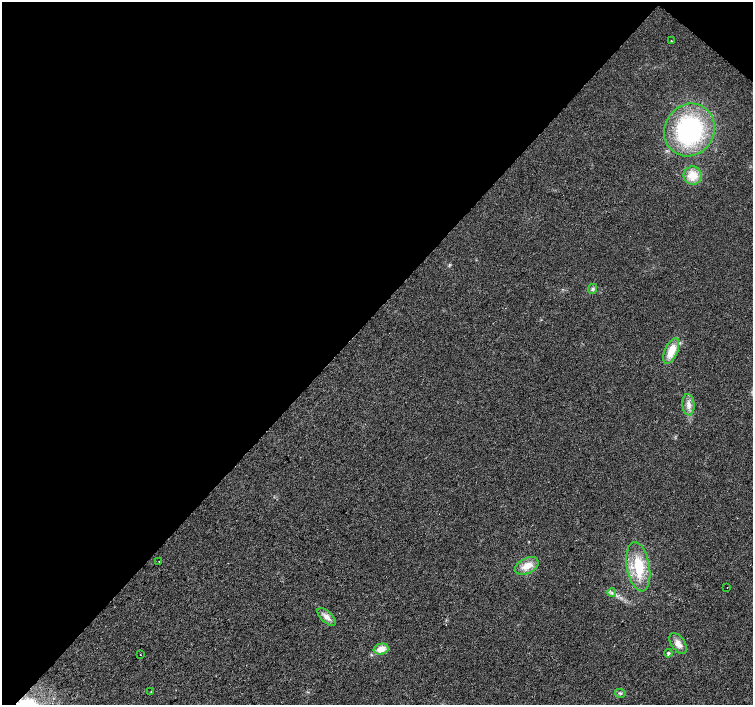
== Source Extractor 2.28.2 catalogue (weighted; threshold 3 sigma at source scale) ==
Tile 2 of 4 x 4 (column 2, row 1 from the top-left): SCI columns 1507-3008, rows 4454-5859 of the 6013 x 6028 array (HDU 1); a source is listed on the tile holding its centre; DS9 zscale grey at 2 x 2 block average (1 PNG px = mean of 2 x 2 image px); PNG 755 x 707 px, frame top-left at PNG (2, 2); each listed source drawn as its Kron ellipse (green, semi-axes under 4 px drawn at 4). Shown black and unused: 46% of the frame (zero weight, under 2 of 3 exposures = <1% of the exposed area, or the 3 px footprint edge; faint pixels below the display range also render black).
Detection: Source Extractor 2.28.2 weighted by HDU 2 'WHT'; one run over the whole footprint, this tile lists its part. Background 0.0219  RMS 0.0061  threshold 0.0273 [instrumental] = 3 sigma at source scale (4.5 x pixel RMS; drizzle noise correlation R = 1.50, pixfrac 1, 0.0396/0.0396 arcsec/px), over >= 5 px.
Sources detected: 18; all 18 listed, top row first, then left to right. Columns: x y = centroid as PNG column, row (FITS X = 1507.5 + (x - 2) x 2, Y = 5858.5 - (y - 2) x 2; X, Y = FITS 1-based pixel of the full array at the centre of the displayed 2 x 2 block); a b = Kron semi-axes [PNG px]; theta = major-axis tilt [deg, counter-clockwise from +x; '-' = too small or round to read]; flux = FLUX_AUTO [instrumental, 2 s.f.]
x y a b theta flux
671 41 2 2 - 1
689 130 27 24 58 190
693 175 9 9 - 20
593 289 5 4 - 2.7
671 351 14 6 66 24
688 405 11 6 -85 8.6
159 561 2 2 - 0.57
527 566 12 7 27 16
638 567 25 11 -80 47
727 587 2 2 - 1.8
612 593 4 3 - 2.7
327 617 11 5 -43 8.3
678 643 12 6 -56 9.7
381 649 7 5 14 15
668 653 4 2 - 3.2
140 655 2 2 - 1.2
151 691 2 2 - 0.54
620 693 5 3 - 2.2
Diffuse or blended objects may show on this block-average render without a row.